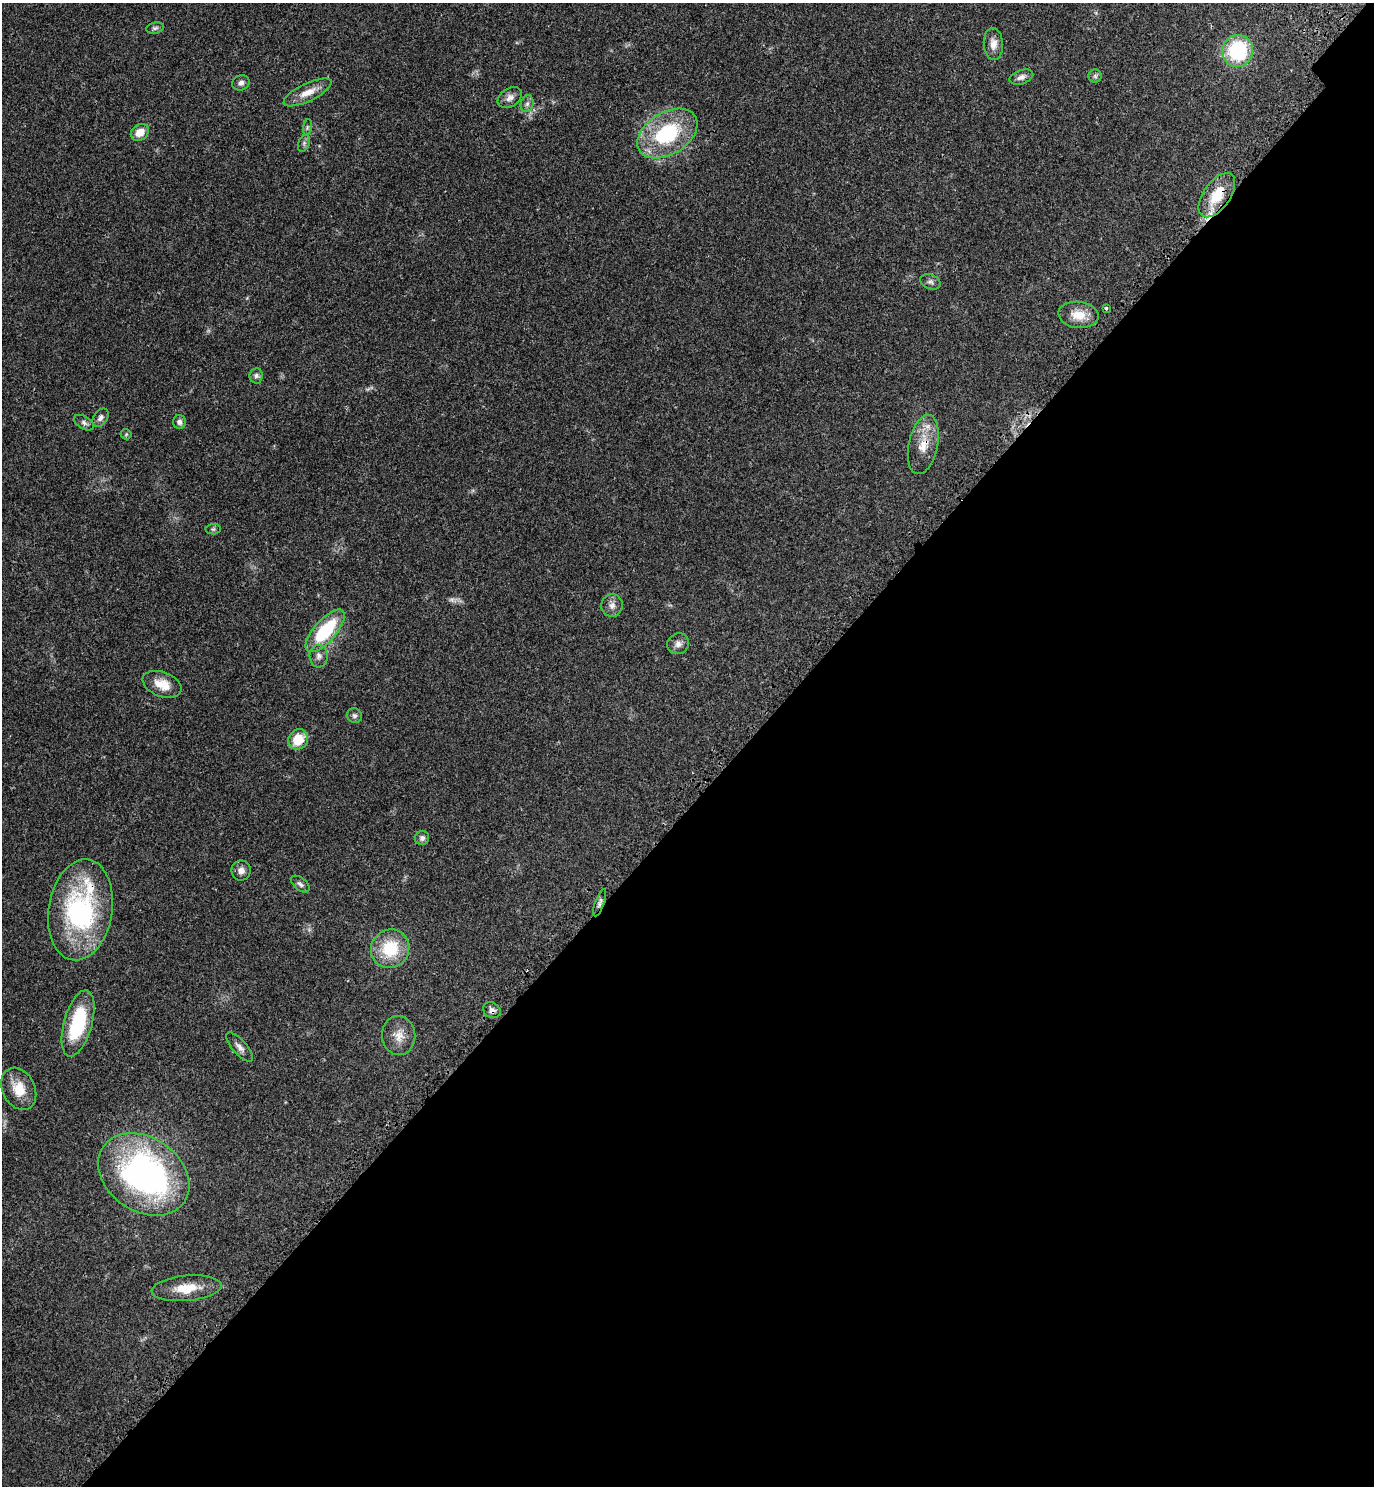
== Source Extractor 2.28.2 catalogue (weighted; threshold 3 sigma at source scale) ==
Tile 12 of 4 x 4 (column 4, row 3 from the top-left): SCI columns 4371-5742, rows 1588-3071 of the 6140 x 6140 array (HDU 1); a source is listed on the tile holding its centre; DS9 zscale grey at full resolution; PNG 1376 x 1488 px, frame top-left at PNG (2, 3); each listed source drawn as its Kron ellipse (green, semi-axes under 4 px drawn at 4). Shown black and unused: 46% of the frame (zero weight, under 3 of 4 exposures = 8% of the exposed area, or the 3 px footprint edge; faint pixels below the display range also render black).
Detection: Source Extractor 2.28.2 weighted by HDU 2 'WHT'; one run over the whole footprint, this tile lists its part. Background 0.0277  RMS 0.0029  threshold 0.0132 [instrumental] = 3 sigma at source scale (4.5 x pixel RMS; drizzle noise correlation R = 1.50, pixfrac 1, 0.05/0.05 arcsec/px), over >= 5 px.
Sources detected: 47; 1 too faint to see at this stretch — neither listed nor drawn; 2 inside a brighter listed object's ellipse — not listed separately; the other 44 listed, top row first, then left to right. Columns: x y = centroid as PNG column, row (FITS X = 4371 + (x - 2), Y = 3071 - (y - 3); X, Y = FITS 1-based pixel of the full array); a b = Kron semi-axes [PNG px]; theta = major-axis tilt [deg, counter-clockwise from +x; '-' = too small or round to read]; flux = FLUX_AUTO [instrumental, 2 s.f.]
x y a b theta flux
155 28 9 5 10 0.68
993 44 16 9 -85 2.5
1238 51 16 15 - 22
1095 76 6 6 - 0.68
1021 77 12 7 18 1.5
241 83 9 7 22 1.1
308 92 26 9 26 4
510 98 13 9 34 1.7
527 104 8 6 73 0.97
307 127 8 4 82 0.53
140 132 9 7 36 3.6
667 134 33 21 32 24
304 143 9 5 66 0.73
1217 195 25 13 55 8.4
930 282 10 7 -23 0.93
1106 308 3 3 - 0.62
1078 315 20 13 -6 4.8
256 376 7 6 - 0.89
100 418 10 7 53 1.1
179 422 7 6 - 1
84 423 11 6 -30 0.96
126 434 5 5 - 0.37
923 445 30 14 78 5.9
213 529 7 5 1 0.47
612 606 11 10 - 1.8
325 631 27 11 48 18
678 644 11 10 - 1.6
319 656 11 9 -87 1.4
162 684 20 12 -21 4.8
354 716 8 7 - 0.79
298 739 10 9 - 6.4
422 838 7 7 - 1.1
241 870 10 9 - 1.6
300 884 11 6 -39 0.88
600 903 14 4 70 0.88
80 910 51 32 81 48
390 949 20 19 - 13
492 1010 9 7 -32 1.2
78 1023 34 14 74 20
399 1035 19 16 -85 3.8
240 1047 18 7 -48 1.6
19 1089 22 16 -63 6.2
144 1174 49 37 -35 90
186 1288 35 12 5 7
Overlapping masked pixels (flux is a lower limit): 5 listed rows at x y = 1217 195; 923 445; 600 903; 80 910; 492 1010